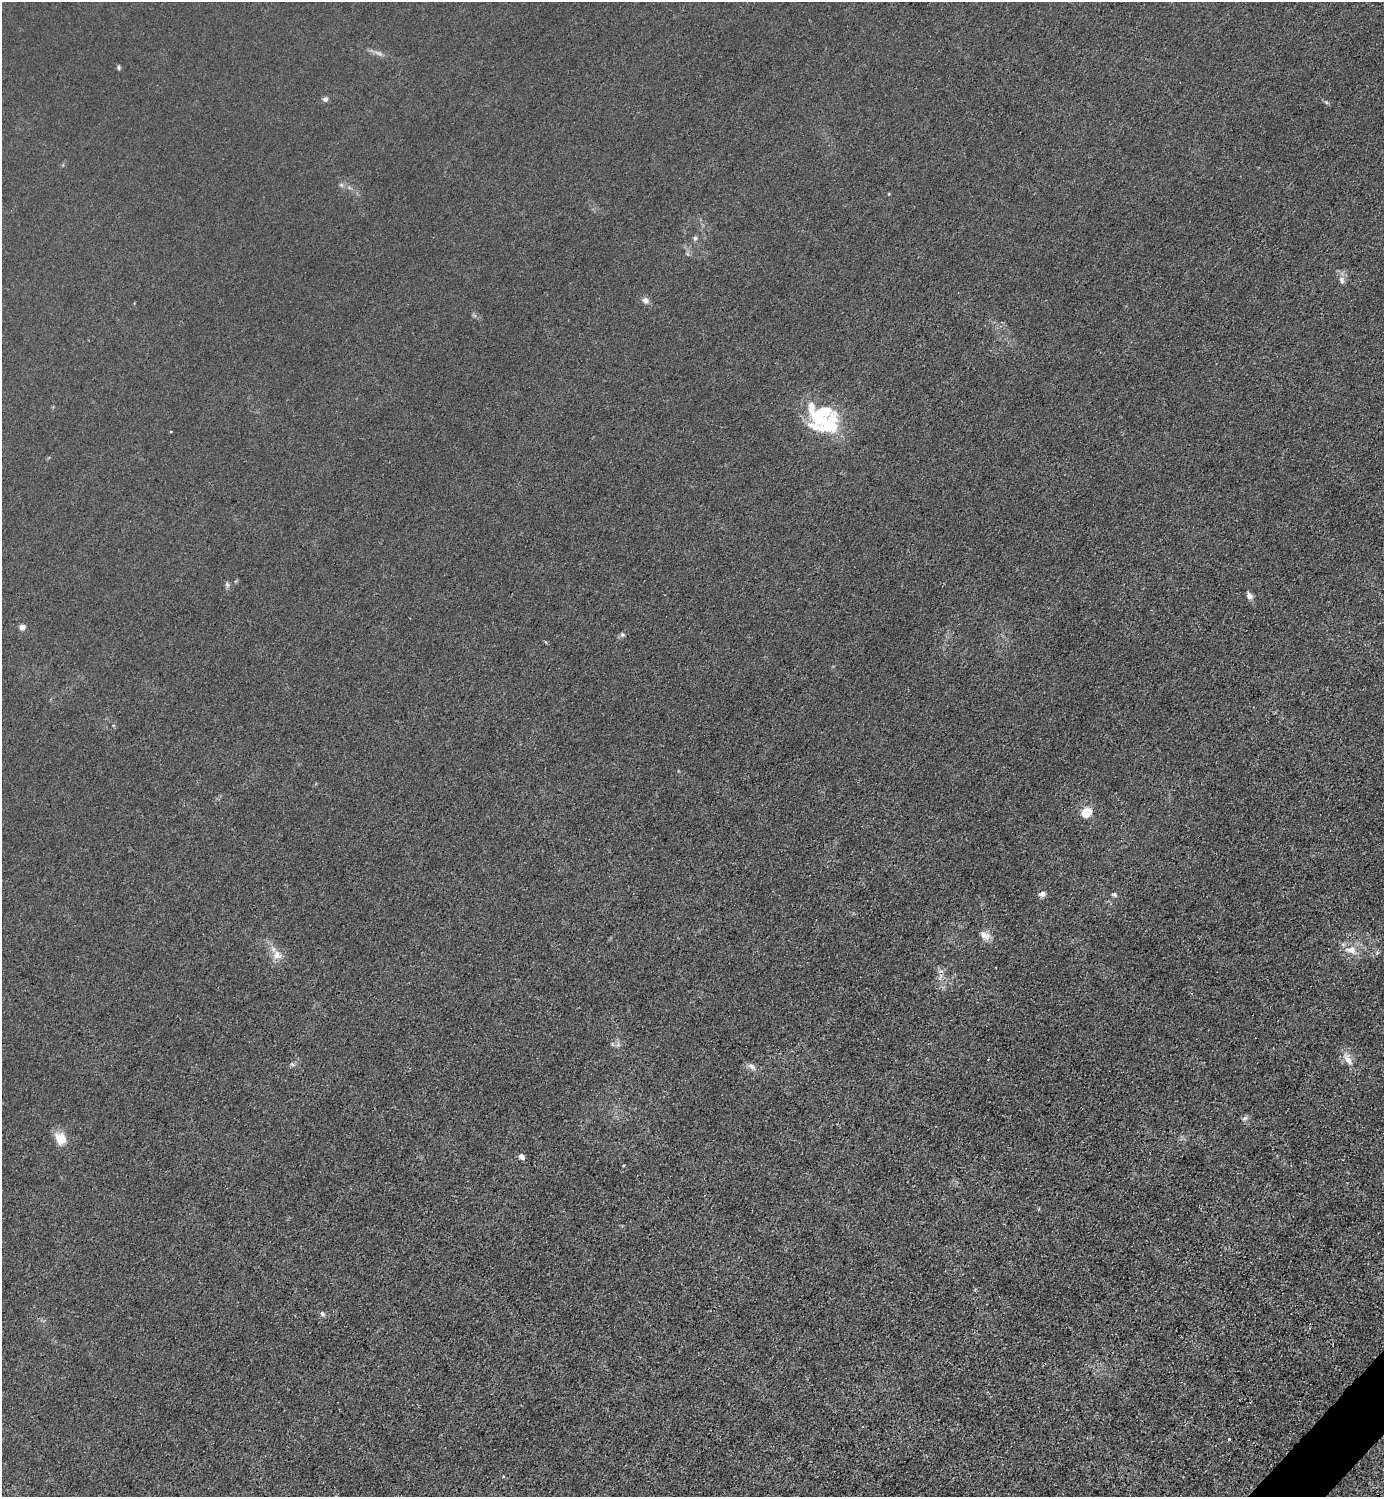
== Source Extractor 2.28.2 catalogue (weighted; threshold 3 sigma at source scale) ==
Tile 6 of 4 x 4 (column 2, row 2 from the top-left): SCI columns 1683-3064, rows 2993-4487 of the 5985 x 5985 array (HDU 1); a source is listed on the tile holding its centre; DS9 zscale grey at full resolution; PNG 1386 x 1499 px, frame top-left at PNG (2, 2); no overlay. Shown black and unused: <1% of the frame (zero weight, under 3 of 4 exposures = <1% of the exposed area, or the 3 px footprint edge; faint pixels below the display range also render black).
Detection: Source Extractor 2.28.2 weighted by HDU 2 'WHT'; one run over the whole footprint, this tile lists its part. Background 0.0222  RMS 0.0062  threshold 0.0281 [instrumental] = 3 sigma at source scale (4.5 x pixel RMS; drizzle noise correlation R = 1.50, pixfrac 1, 0.05/0.05 arcsec/px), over >= 5 px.
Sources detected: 28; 3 inside a brighter listed object's ellipse — not listed separately; the other 25 listed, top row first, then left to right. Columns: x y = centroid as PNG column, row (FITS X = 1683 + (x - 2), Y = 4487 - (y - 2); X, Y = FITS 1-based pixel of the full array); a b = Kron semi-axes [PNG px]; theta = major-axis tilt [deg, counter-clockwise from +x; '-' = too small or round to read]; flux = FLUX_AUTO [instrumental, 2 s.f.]
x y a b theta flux
118 67 5 5 - 1
325 99 6 6 - 1.8
341 185 6 5 - 1.1
695 238 6 5 - 1.5
1342 280 10 7 -71 2.7
645 300 9 7 -28 2.7
821 415 45 33 -4 39
227 584 6 5 - 1.2
1249 596 8 6 -67 3
22 627 4 4 - 7
622 634 6 5 - 1.1
1086 813 16 13 43 7.8
1042 894 9 7 20 2.2
1114 894 7 5 -29 1.2
985 935 15 9 -24 4.3
1351 950 18 11 -14 7.4
277 955 14 12 -40 5.9
612 1044 6 4 -71 0.85
1348 1059 19 8 -58 5.6
751 1066 12 6 -31 2.7
1245 1118 8 6 16 1.6
61 1139 15 12 -49 9.3
521 1156 7 6 - 2.4
322 1314 7 5 -43 1.5
1229 1439 3 3 - 2